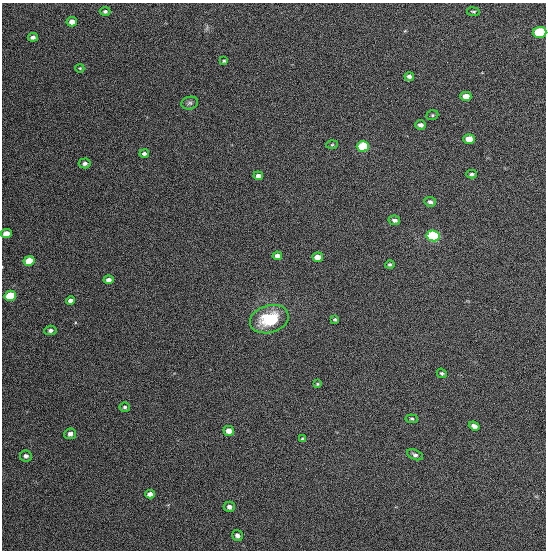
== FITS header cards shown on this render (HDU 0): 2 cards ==
NAXIS1  =                  544
NAXIS2  =                  548

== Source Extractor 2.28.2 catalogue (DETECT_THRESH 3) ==
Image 544 x 548 px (HDU 0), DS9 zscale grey, 1 PNG px = 1 image px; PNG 548 x 552 px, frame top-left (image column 1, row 548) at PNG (2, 3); each listed source drawn as its Kron ellipse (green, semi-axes under 4 px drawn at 4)
Background 1350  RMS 63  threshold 189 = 3 sigma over >= 5 px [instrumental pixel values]
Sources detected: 46; all 46 listed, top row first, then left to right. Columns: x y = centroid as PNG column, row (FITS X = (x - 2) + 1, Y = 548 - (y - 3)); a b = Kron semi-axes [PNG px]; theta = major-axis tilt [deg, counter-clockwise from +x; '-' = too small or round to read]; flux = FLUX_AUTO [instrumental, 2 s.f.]
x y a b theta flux
105 11 5 4 - 9400
473 12 6 3 -9 5100
72 22 5 4 - 30000
539 32 7 5 2 270000
33 37 5 4 - 16000
224 61 4 3 - 5600
80 68 4 4 - 4100
409 77 5 4 - 14000
466 96 5 4 - 34000
190 103 8 6 15 11000
432 115 6 4 20 5900
420 125 5 4 - 15000
469 139 6 5 - 53000
332 145 6 3 3 5000
363 146 6 5 - 320000
144 153 5 4 - 13000
85 163 6 5 - 14000
472 174 5 3 - 8000
258 176 5 4 - 23000
430 202 6 5 - 12000
394 220 6 4 -10 14000
6 234 5 4 - 59000
433 236 6 5 - 530000
277 256 5 4 - 21000
318 257 5 4 - 53000
29 261 5 5 - 110000
390 265 5 4 - 7700
109 280 5 4 - 21000
10 296 6 5 - 220000
70 300 4 4 - 17000
269 319 20 13 17 180000
335 319 4 4 - 6800
50 330 6 4 4 14000
442 373 5 4 - 7400
317 384 4 4 - 4800
125 407 5 4 - 8100
412 419 6 4 -5 5800
474 426 5 4 - 19000
229 431 5 5 - 37000
70 434 6 5 - 18000
303 439 4 4 - 8800
415 455 8 5 -23 11000
26 456 6 5 - 14000
150 494 5 4 - 18000
229 507 6 5 - 16000
237 535 5 5 - 15000
At the frame edge (FLAGS 8, measured only in part): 1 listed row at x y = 539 32